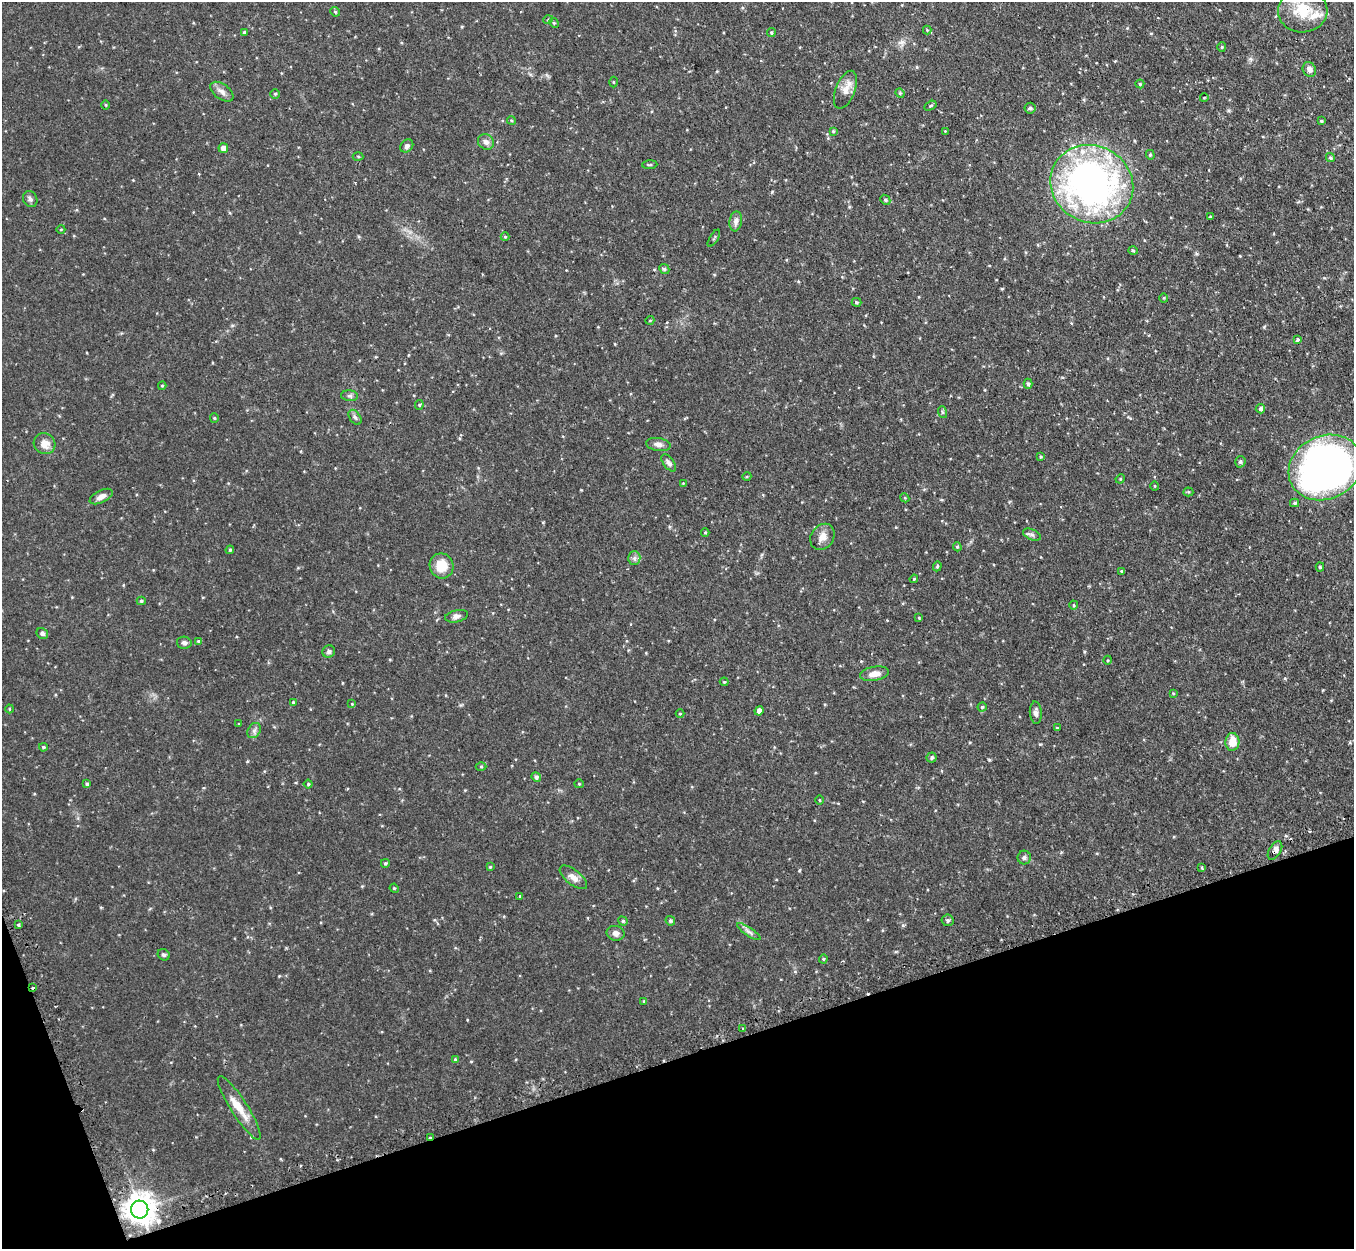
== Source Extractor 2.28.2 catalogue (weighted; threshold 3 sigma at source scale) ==
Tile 14 of 4 x 4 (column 2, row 4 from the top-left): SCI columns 1392-2743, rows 175-1421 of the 5485 x 5464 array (HDU 1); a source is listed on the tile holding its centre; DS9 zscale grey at full resolution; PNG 1356 x 1251 px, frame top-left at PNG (2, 2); each listed source drawn as its Kron ellipse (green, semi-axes under 4 px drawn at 4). Shown black and unused: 17% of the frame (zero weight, under 2 of 3 exposures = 4% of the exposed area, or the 3 px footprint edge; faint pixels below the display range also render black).
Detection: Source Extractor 2.28.2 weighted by HDU 2 'WHT'; one run over the whole footprint, this tile lists its part. Background 0.0971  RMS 0.0069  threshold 0.0311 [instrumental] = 3 sigma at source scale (4.5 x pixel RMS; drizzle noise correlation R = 1.50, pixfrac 1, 0.05/0.05 arcsec/px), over >= 5 px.
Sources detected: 134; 1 cosmic-ray / hot-pixel residue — neither listed nor drawn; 2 inside a brighter listed object's ellipse — not listed separately; the other 131 listed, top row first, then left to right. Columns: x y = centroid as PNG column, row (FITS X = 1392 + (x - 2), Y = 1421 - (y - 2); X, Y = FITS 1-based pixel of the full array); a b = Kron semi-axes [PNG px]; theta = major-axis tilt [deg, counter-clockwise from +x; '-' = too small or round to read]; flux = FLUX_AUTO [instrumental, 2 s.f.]
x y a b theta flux
1303 11 25 22 2 21
335 12 5 4 - 0.8
548 20 5 3 - 0.59
554 23 5 4 - 0.82
927 30 4 4 - 0.62
244 33 4 4 - 1.2
771 33 4 4 - 0.91
1222 47 5 4 - 0.81
1309 69 7 6 - 3
613 82 5 3 - 0.64
1140 84 4 4 - 0.87
845 90 20 9 69 6.1
222 92 13 7 -36 3.3
900 93 5 4 - 0.83
275 94 5 5 - 0.91
1204 98 4 3 - 0.47
106 105 4 3 - 0.56
930 106 6 4 30 0.81
1030 108 5 5 - 1.1
511 120 4 3 - 0.67
1321 121 4 3 - 0.81
833 131 4 4 - 0.73
945 131 3 3 - 0.43
486 142 8 7 - 3
407 146 7 6 - 2.1
223 148 5 4 - 3.6
1150 155 5 4 - 0.86
358 156 5 3 - 0.63
1330 158 5 4 - 0.8
650 165 7 3 3 0.81
1092 184 42 38 -27 280
30 199 8 7 - 1.8
885 200 5 4 - 1.1
1210 217 3 3 - 0.66
736 221 10 6 82 2.9
61 229 4 3 - 0.49
505 237 4 4 - 0.6
714 238 9 3 59 0.85
1133 250 5 3 - 0.64
664 269 5 4 - 1.1
1164 298 4 4 - 0.63
856 302 5 3 - 0.86
650 320 4 3 - 0.47
1298 339 4 4 - 1.2
1028 384 5 4 - 0.99
162 386 4 4 - 0.71
350 396 8 5 -5 1.6
419 405 5 4 - 0.85
1260 409 5 4 - 1.6
942 412 6 4 -72 0.88
355 417 8 5 -54 1.5
214 418 4 4 - 0.74
45 444 11 10 - 5.2
658 444 12 6 -10 2.7
1041 457 4 3 - 0.67
1240 462 6 5 - 1.2
669 463 10 5 -53 2.3
1325 467 38 31 25 350
747 476 4 3 - 0.61
1120 479 5 4 - 0.64
683 483 3 3 - 0.44
1155 486 4 4 - 0.64
1188 492 5 4 - 0.79
101 496 12 6 27 3.7
905 498 5 3 - 0.61
1295 503 4 4 - 1.1
705 532 4 4 - 0.7
1032 535 9 5 -23 1.7
822 537 14 11 53 5.4
957 547 5 4 - 0.86
230 550 4 4 - 0.84
634 558 6 6 - 1.8
441 566 12 12 - 12
937 566 5 4 - 0.79
1320 567 4 4 - 0.85
1121 571 4 4 - 0.61
914 579 4 3 - 0.68
141 601 4 4 - 0.92
1074 605 4 4 - 0.73
456 616 11 6 13 2.4
919 618 4 3 - 0.54
42 633 6 5 - 1.6
198 641 4 4 - 0.61
184 643 7 6 - 1.8
329 652 6 6 - 1.6
1108 660 4 3 - 0.61
874 674 14 7 10 5.3
724 682 4 4 - 0.65
1173 693 4 3 - 0.51
293 702 4 3 - 0.69
352 704 4 4 - 0.6
982 707 4 4 - 0.9
10 709 4 3 - 0.54
759 711 5 4 - 4.1
1036 713 11 6 -85 2.6
680 714 4 3 - 0.55
238 723 3 2 - 0.89
1057 728 4 3 - 0.65
254 731 8 6 55 1.9
1232 742 9 7 86 8.7
43 747 4 3 - 0.81
932 758 5 5 - 1.3
481 766 5 3 - 0.65
536 777 5 4 - 1.6
87 784 4 3 - 1
308 784 4 4 - 0.87
579 784 5 4 - 0.65
819 800 4 3 - 0.68
1275 850 10 6 59 3.1
1024 857 7 6 - 1.6
385 863 4 4 - 0.96
490 867 4 4 - 0.74
1202 867 3 2 - 1.1
573 877 16 7 -39 4.8
394 888 5 4 - 0.62
519 896 3 3 - 1.2
947 920 6 6 - 1.3
623 921 5 4 - 0.83
670 921 5 4 - 0.9
18 925 4 3 - 0.97
749 932 14 4 -34 2.2
616 933 9 7 -12 2.8
164 955 6 5 - 1.3
823 959 4 4 - 0.68
33 987 3 3 - 1.8
644 1001 4 3 - 0.73
742 1028 2 2 - 0.83
455 1059 4 3 - 0.7
239 1108 37 8 -57 11
430 1137 3 2 - 2
140 1210 9 8 - 880
Overlapping masked pixels (flux is a lower limit): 4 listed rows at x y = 1275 850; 33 987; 430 1137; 140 1210